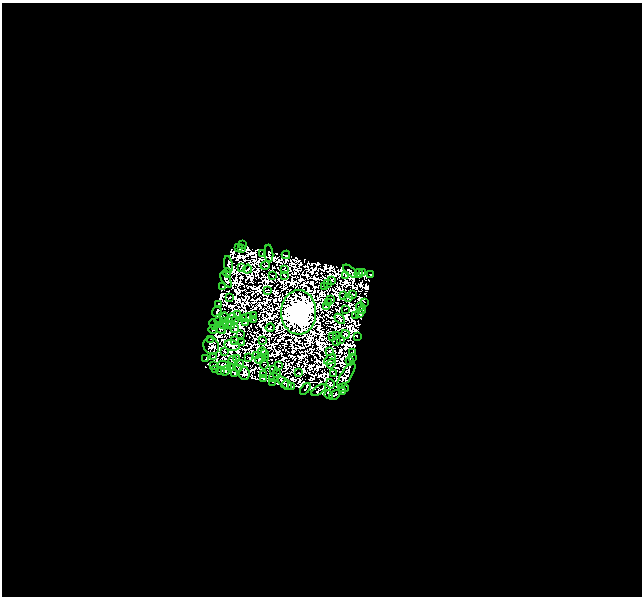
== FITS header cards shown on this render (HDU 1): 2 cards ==
NAXIS1  =                  640
NAXIS2  =                  594

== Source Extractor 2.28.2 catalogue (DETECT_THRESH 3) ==
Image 640 x 594 px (HDU 1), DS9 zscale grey, 1 PNG px = 1 image px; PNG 644 x 598 px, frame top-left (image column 1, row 594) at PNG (2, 3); each listed source drawn as its Kron ellipse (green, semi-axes under 4 px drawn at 4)
Background 3.04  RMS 2.7e-04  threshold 8.19e-04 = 3 sigma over >= 5 px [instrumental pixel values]
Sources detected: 224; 102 with non-positive FLUX_AUTO (blend fragments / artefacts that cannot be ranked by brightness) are neither listed nor drawn; the other 122 listed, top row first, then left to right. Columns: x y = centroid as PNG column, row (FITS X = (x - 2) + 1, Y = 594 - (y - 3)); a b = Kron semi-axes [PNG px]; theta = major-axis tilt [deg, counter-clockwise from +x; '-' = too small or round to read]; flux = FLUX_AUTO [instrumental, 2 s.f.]
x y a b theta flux
242 245 2 2 - 16
238 248 4 2 - 3.6
242 249 3 2 - 3.4
263 253 3 2 - 9.3
269 254 9 2 -85 6.2
286 255 4 2 - 17
228 264 8 3 -81 15
265 265 5 3 - 6.5
241 268 2 2 - 13
248 269 5 2 - 4.5
284 270 2 2 - 6.7
350 271 9 3 -39 38
227 273 5 3 - 12
359 273 4 4 - 27
363 273 3 2 - 45
272 275 3 2 - 9.6
284 275 3 2 - 20
346 275 3 3 - 5.1
371 275 3 2 - 11
226 280 9 3 -59 0.63
332 280 4 2 - 4.7
327 283 2 2 - 2.7
324 286 3 2 - 8.2
222 287 4 2 - 6.6
267 291 3 2 - 1.8
344 295 4 3 - 2.1
353 295 2 2 - 17
230 297 2 2 - 6
348 297 3 2 - 3.3
331 299 2 2 - 13
365 302 3 2 - 7.9
328 303 4 2 - 4.3
218 304 3 3 - 64
326 306 3 2 - 0.39
360 306 4 2 - 1.6
345 309 2 2 - 14
217 311 5 4 - 28
363 311 3 2 - 33
299 312 22 17 -90 89000
359 313 4 2 - 15
238 314 4 2 - 13
254 315 3 2 - 5.1
356 316 2 2 - 7.8
225 317 4 2 - 11
232 318 4 2 - 5.4
247 318 5 3 - 2.5
243 319 3 2 - 3.2
253 319 3 2 - 6.2
340 319 6 2 -41 20
235 321 2 2 - 1
218 322 2 2 - 11
223 322 2 2 - 13
228 322 6 2 71 6
246 322 3 2 - 17
214 325 6 3 -64 36
224 326 3 2 - 2.3
231 326 3 2 - 0.8
220 328 7 3 -49 3.4
270 328 4 2 - 13
213 329 4 3 - 11
235 329 4 2 - 5.7
240 334 3 2 - 7.9
346 334 4 3 - 10
337 335 3 2 - 2.1
333 336 2 2 - 1.3
357 336 3 2 - 10
210 339 3 2 - 7.4
341 339 2 2 - 8.6
235 340 3 2 - 10
262 340 2 2 - 8.1
337 342 3 2 - 8.6
242 343 3 2 - 8.5
232 345 8 5 -11 4
211 346 9 7 -62 20
330 351 3 2 - 5.8
224 352 3 2 - 11
262 352 4 2 - 5.3
353 353 3 3 - 1.1
264 354 3 2 - 5.6
257 356 2 2 - 4.4
214 357 4 2 - 2
266 357 2 2 - 1.2
237 358 2 2 - 6.3
249 358 3 2 - 11
352 358 2 2 - 5.2
206 359 4 3 - 41
260 359 6 3 36 4.9
330 359 7 3 30 0.29
233 360 4 2 - 6.2
350 361 4 3 - 52
331 363 5 3 - 3.4
240 364 2 2 - 6.4
264 364 5 2 - 0.22
224 365 7 3 -17 14
213 366 3 2 - 5.6
279 366 2 2 - 3
231 368 3 2 - 0.63
239 369 3 2 - 26
215 370 3 2 - 4.6
274 370 3 2 - 2.8
220 371 4 3 - 34
226 371 5 2 - 17
244 373 7 5 -83 18
299 373 3 2 - 13
333 373 2 2 - 4.1
234 374 4 2 - 29
277 374 3 2 - 0.15
263 375 4 2 - 3.1
346 375 14 5 58 12
274 377 5 2 - 7.4
264 378 3 3 - 0.81
272 382 2 2 - 5.6
283 382 7 2 -52 43
330 384 5 4 - 13
287 385 5 3 - 20
291 387 3 2 - 25
343 388 5 2 - 23
305 389 7 2 51 19
319 390 8 2 34 3.5
342 392 3 2 - 6.8
329 395 4 2 - 18
335 395 6 2 34 35
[102 non-positive-flux detections neither listed nor drawn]